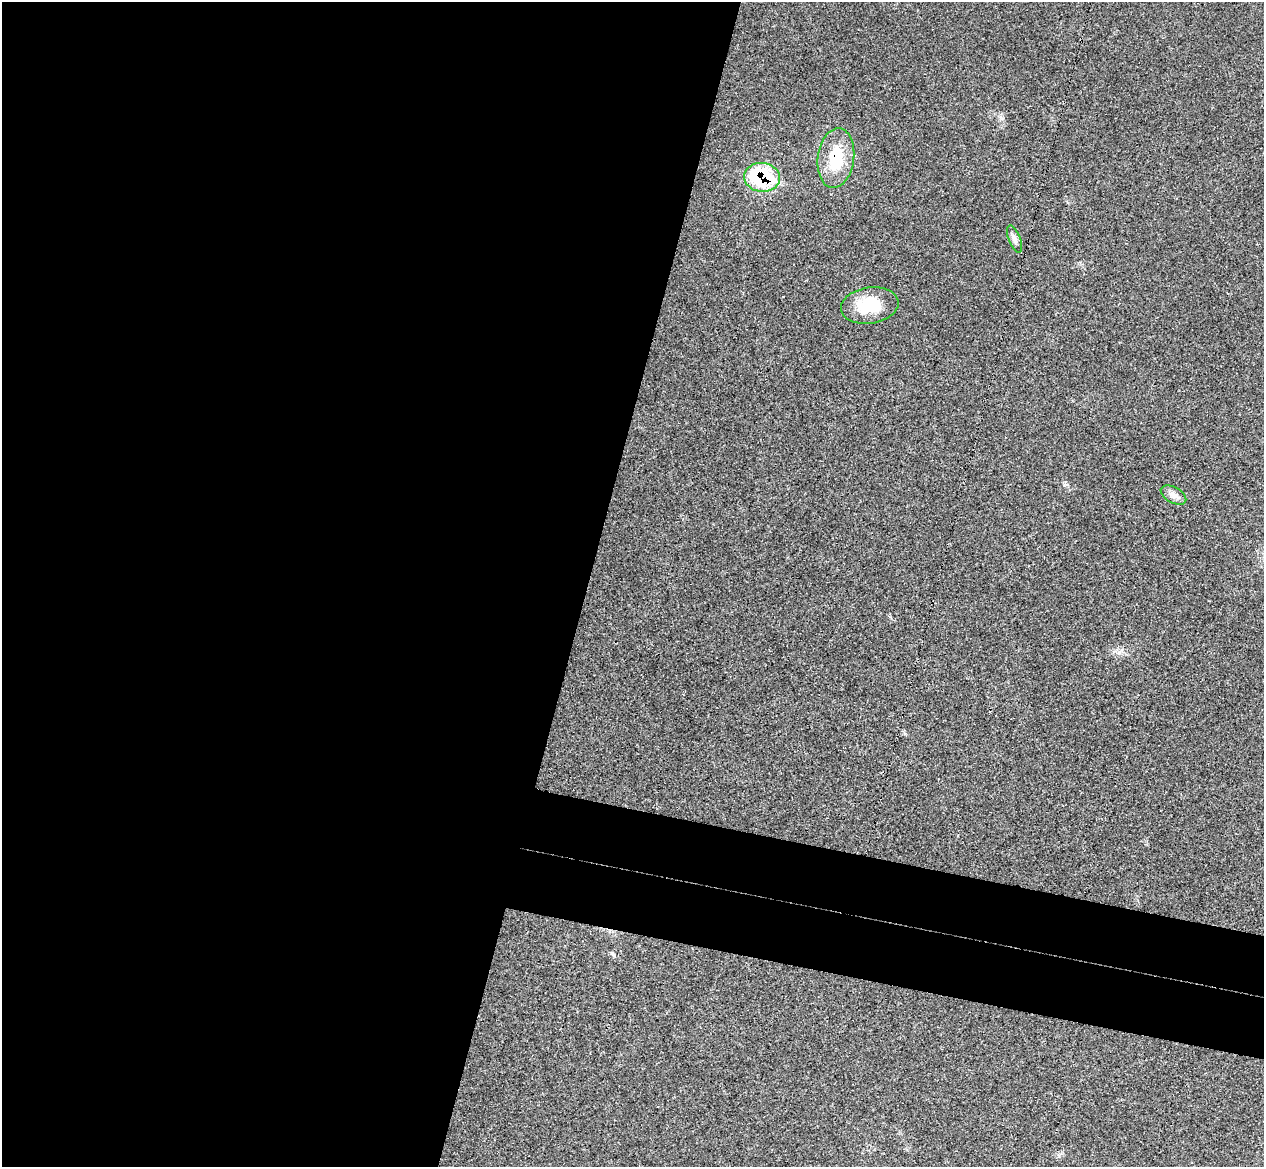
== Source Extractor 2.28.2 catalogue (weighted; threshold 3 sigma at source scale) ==
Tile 5 of 4 x 4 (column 1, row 2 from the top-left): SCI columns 19-1280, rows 2632-3796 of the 5084 x 5145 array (HDU 1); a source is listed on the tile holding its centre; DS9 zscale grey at full resolution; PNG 1266 x 1169 px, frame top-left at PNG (2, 2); each listed source drawn as its Kron ellipse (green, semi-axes under 4 px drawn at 4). Shown black and unused: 53% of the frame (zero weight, under 3 of 4 exposures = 6% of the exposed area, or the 3 px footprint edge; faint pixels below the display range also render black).
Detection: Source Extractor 2.28.2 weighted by HDU 2 'WHT'; one run over the whole footprint, this tile lists its part. Background 0.0253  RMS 0.0061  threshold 0.0274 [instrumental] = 3 sigma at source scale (4.5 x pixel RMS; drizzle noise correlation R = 1.50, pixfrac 1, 0.05/0.05 arcsec/px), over >= 5 px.
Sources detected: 5; all 5 listed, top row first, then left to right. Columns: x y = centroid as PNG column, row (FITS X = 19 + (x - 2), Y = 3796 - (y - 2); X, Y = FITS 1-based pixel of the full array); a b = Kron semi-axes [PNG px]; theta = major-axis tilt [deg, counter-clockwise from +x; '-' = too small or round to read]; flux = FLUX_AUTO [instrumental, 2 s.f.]
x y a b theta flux
836 158 30 18 82 21
762 177 18 14 -6 51
1014 239 14 6 -69 2.5
870 305 29 18 9 22
1173 495 14 7 -29 3.3
Overlapping masked pixels (flux is a lower limit): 2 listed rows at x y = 836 158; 762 177